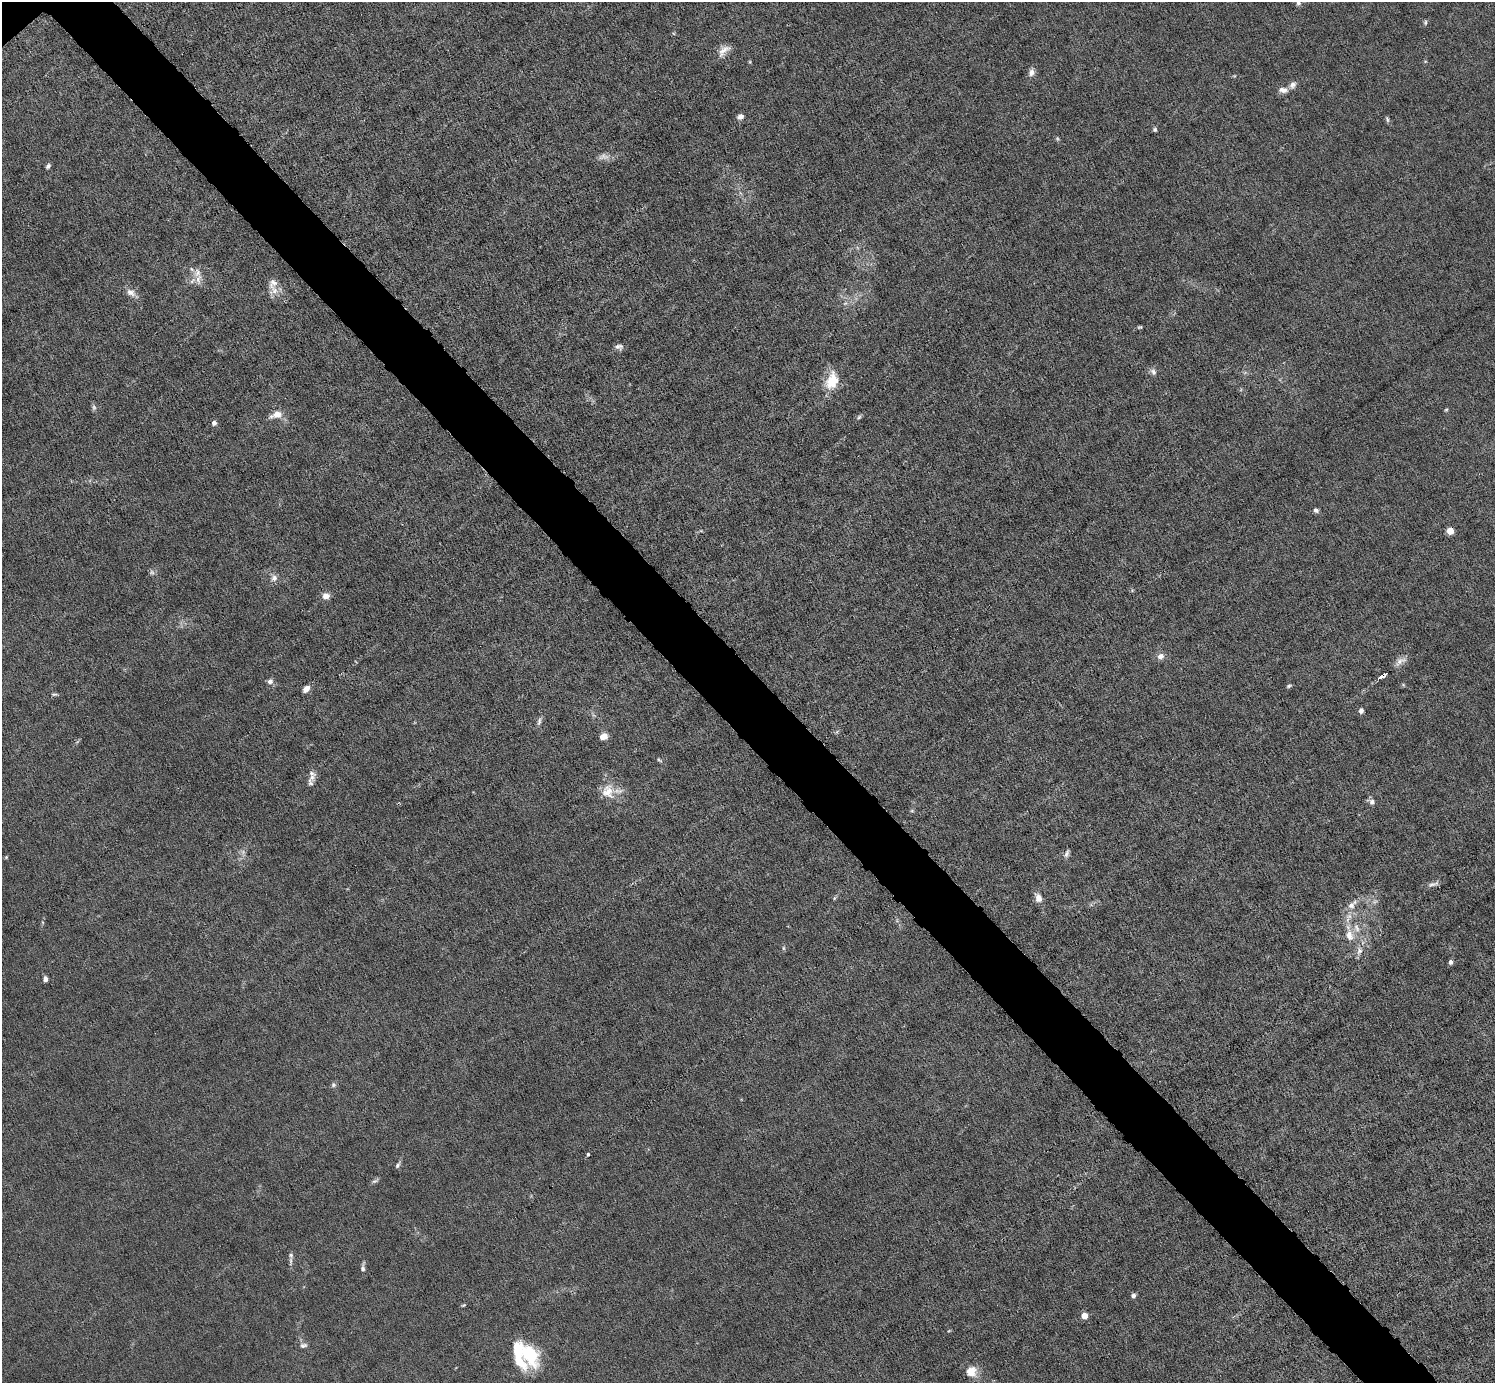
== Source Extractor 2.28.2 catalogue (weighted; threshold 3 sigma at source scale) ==
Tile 6 of 4 x 4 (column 2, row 2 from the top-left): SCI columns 1495-2987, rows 3057-4437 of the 5974 x 5972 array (HDU 1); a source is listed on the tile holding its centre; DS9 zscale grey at full resolution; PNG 1497 x 1385 px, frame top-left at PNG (2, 2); no overlay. Shown black and unused: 5% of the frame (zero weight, under 6 of 12 exposures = <1% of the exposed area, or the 3 px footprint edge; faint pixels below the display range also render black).
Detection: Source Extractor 2.28.2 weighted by HDU 2 'WHT'; one run over the whole footprint, this tile lists its part. Background 0.0141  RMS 0.0031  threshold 0.0125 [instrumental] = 3 sigma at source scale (4.09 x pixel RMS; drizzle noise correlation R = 1.36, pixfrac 0.8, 0.05/0.05 arcsec/px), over >= 5 px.
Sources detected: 79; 4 too faint to see at this stretch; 1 inside a brighter object's white glare — not listed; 9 inside a brighter listed object's ellipse — not listed separately; the other 65 listed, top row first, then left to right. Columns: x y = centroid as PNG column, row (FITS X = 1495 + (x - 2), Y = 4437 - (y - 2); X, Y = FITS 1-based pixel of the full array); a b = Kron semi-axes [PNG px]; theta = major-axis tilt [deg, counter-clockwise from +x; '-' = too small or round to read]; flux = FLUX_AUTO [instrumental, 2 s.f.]
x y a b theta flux
1298 3 7 5 -81 0.8
1425 22 6 5 - 0.49
724 50 20 9 43 2.4
1031 72 10 8 67 1.4
1292 85 11 7 56 1.3
1283 90 11 7 -7 1.7
740 116 8 6 20 1.2
1387 119 9 4 -72 0.51
1155 130 5 5 - 0.51
48 166 6 4 52 0.73
197 273 12 9 86 2.1
273 283 16 12 69 2.6
131 293 15 8 -33 1.9
1140 327 5 4 - 0.38
619 347 11 7 2 1.1
1153 372 10 7 -59 1
832 379 21 18 59 6
94 407 8 5 -70 0.71
1446 410 5 4 - 0.34
276 415 14 8 17 3
859 417 6 5 - 0.5
214 423 4 4 - 1.4
1316 510 6 5 - 0.83
1450 531 6 6 - 2.9
152 572 7 4 -1 0.6
274 578 9 8 - 1.3
326 596 9 8 - 1.7
1161 656 9 8 - 1.5
1400 661 19 8 30 1.8
1381 676 6 3 31 5.4
270 681 6 6 - 1.2
1289 686 7 4 25 0.46
306 689 7 5 45 2.1
54 694 9 3 1 0.48
1361 711 6 5 - 0.93
539 721 13 4 75 0.86
603 736 7 6 - 2.7
659 760 9 3 -33 0.48
312 777 10 8 -84 1.3
608 791 21 18 -86 5.3
1372 801 8 7 - 0.98
912 811 6 4 0 0.37
1067 854 11 5 69 0.88
6 857 5 4 - 0.31
1432 884 15 5 14 1.1
834 898 5 4 - 0.4
1038 898 10 7 -68 2.2
1352 905 17 8 48 2.6
1349 935 16 11 -75 3.8
783 948 6 4 -90 0.42
1360 951 9 7 54 1.3
1451 962 5 4 - 1
45 979 5 4 - 1.1
333 1085 7 6 - 0.62
588 1154 3 3 - 0.4
398 1165 9 5 62 0.67
375 1181 11 5 29 0.64
291 1255 7 7 - 0.82
363 1268 12 5 82 0.97
1133 1296 5 4 - 1.2
463 1305 6 4 20 0.33
1084 1316 5 4 - 5.2
303 1345 10 6 6 0.94
529 1354 26 16 -59 16
971 1371 14 14 - 3.8
Overlapping masked pixels (flux is a lower limit): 1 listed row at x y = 1381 676
Isophote crosses this tile's border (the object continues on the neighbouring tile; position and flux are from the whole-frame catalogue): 1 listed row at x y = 1298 3